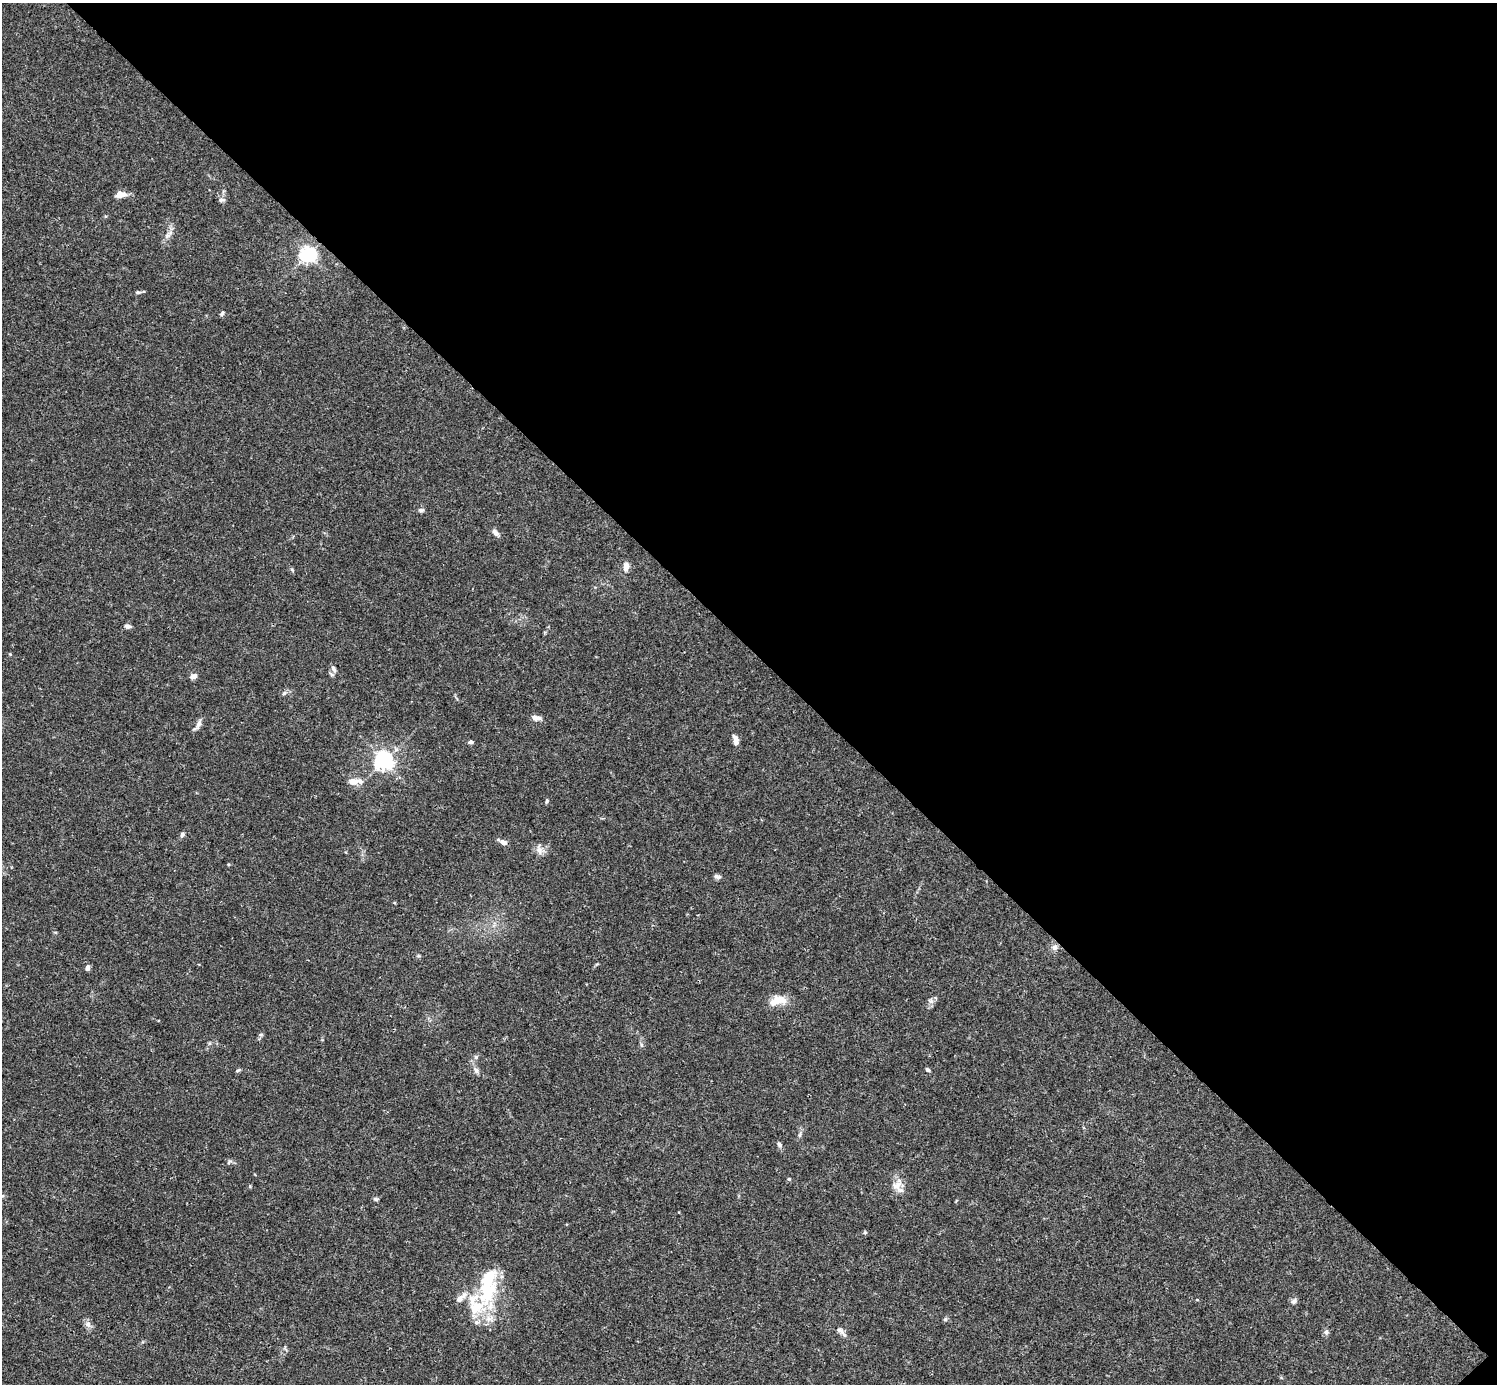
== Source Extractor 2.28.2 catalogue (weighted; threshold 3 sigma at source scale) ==
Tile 8 of 4 x 4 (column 4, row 2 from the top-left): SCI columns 4485-5979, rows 2920-4301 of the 5982 x 5981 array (HDU 1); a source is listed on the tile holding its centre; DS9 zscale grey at full resolution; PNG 1499 x 1386 px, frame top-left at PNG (2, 3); no overlay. Shown black and unused: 47% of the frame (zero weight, under 3 of 4 exposures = <1% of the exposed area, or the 3 px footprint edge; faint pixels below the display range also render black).
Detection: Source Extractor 2.28.2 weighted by HDU 2 'WHT'; one run over the whole footprint, this tile lists its part. Background 0.0164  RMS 0.0022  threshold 0.0098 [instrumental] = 3 sigma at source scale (4.5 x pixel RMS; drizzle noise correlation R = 1.50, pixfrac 1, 0.05/0.05 arcsec/px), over >= 5 px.
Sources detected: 53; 1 inside a brighter object's white glare — not listed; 5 inside a brighter listed object's ellipse — not listed separately; the other 47 listed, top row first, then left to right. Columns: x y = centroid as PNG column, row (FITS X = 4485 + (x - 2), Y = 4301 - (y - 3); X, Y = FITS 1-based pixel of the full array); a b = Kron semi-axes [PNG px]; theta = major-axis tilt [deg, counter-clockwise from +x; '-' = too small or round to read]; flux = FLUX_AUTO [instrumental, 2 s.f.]
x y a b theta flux
120 194 12 8 3 1.7
221 200 8 5 7 0.5
167 236 7 4 19 0.47
307 255 6 6 - 69
138 292 7 4 2 0.38
222 313 6 4 57 0.41
421 510 8 5 0 0.46
495 532 11 6 -45 0.78
626 567 9 6 85 1.5
127 626 7 5 -13 0.74
333 669 9 5 -58 0.65
194 676 8 5 18 0.94
284 693 7 4 45 0.38
536 718 10 6 -5 1.2
199 723 12 6 66 0.94
735 740 11 6 -79 1.3
470 742 6 4 1 0.45
384 761 6 6 - 98
353 781 9 7 7 1.8
547 801 6 4 69 0.33
182 834 6 6 - 0.48
504 842 9 6 -21 0.95
539 850 13 8 -79 1.3
717 876 11 5 -16 0.56
1055 947 8 7 - 0.9
87 968 7 5 81 0.68
931 1001 9 5 -27 0.58
774 1002 17 11 26 2.3
642 1045 6 4 -88 0.34
476 1057 6 4 -45 0.29
238 1070 6 4 43 0.3
928 1070 6 4 -32 0.43
476 1071 9 5 -63 0.62
800 1135 6 4 71 0.37
779 1145 7 5 -55 0.55
229 1162 7 4 54 0.31
789 1179 5 4 - 0.28
897 1185 20 11 61 2.2
376 1199 7 5 -15 0.35
865 1232 5 4 - 0.29
1197 1300 4 2 - 0.15
1294 1301 8 6 40 0.63
475 1305 64 29 36 12
945 1319 5 5 - 0.33
88 1324 9 7 -72 0.92
840 1330 16 6 -38 0.97
1326 1332 7 6 - 0.6